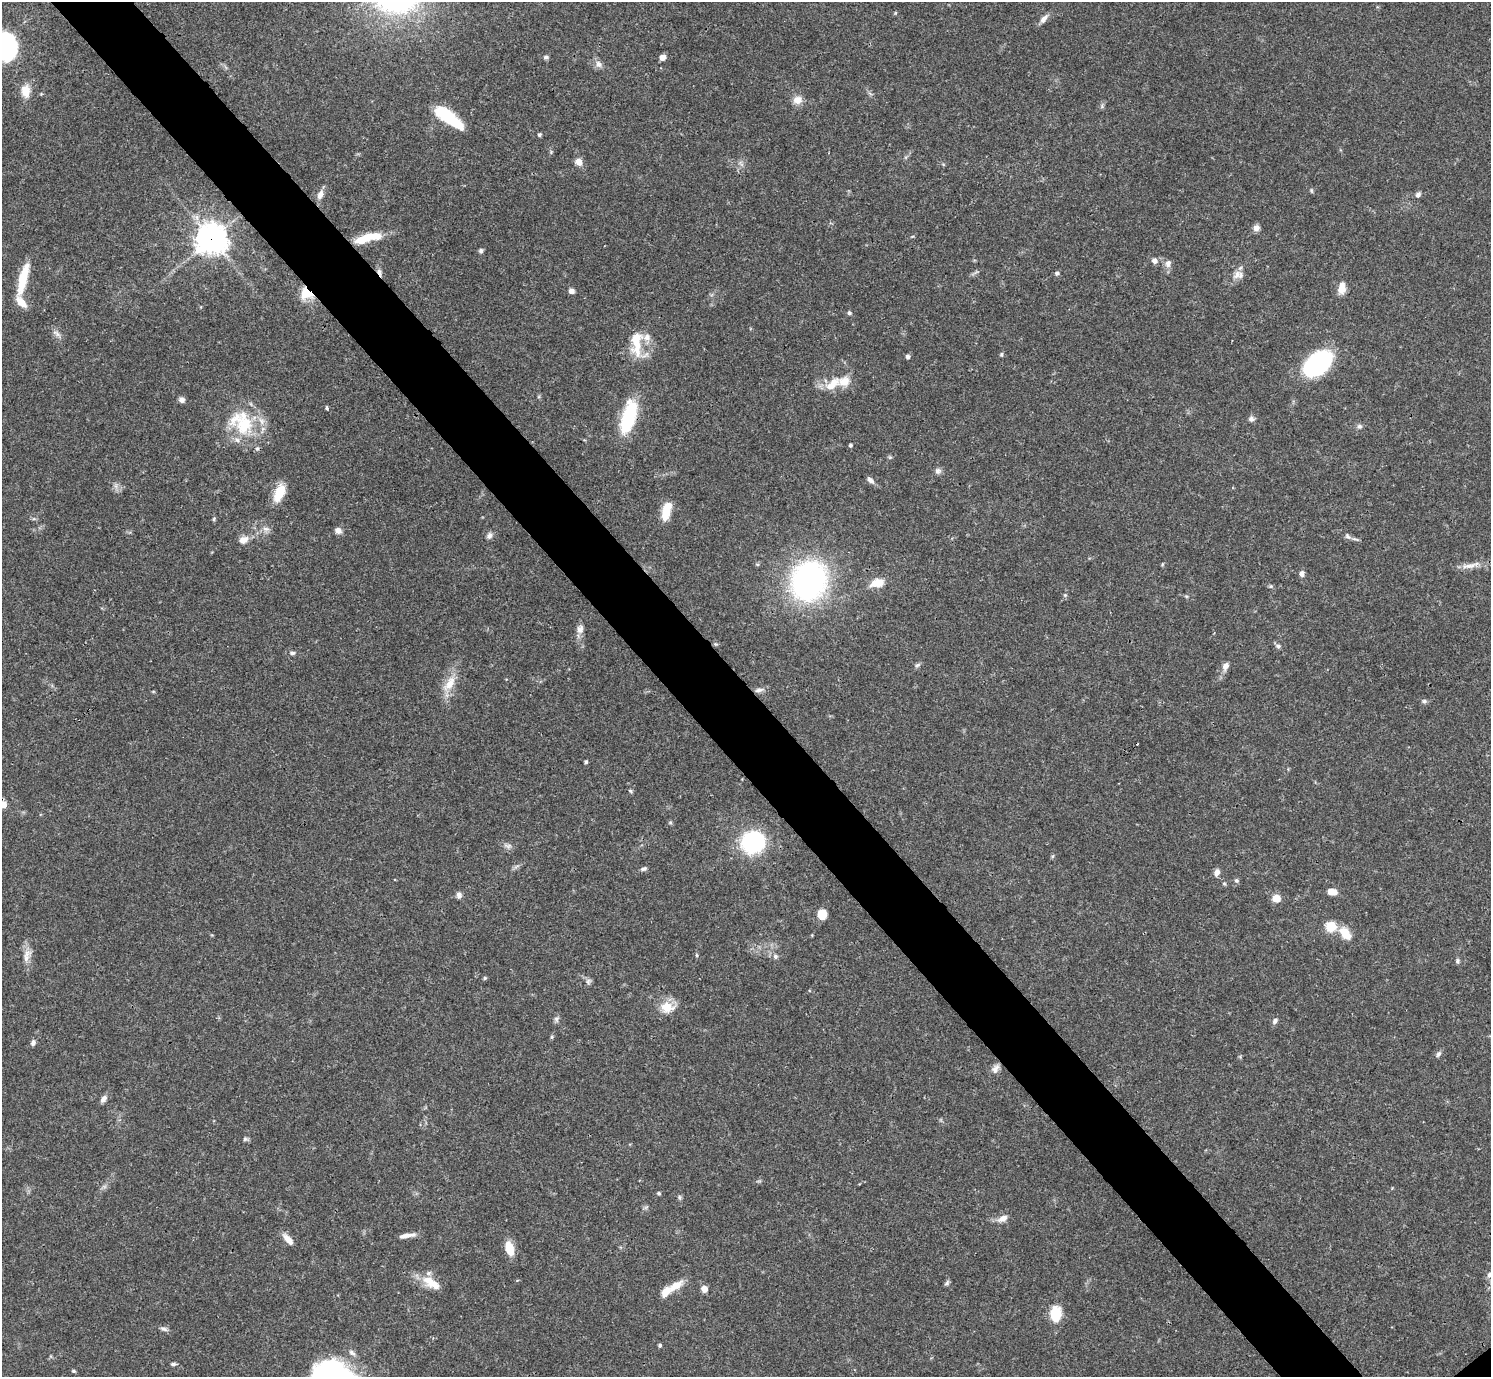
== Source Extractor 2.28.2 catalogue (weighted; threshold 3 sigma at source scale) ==
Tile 11 of 4 x 4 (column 3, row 3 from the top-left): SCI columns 2980-4468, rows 1534-2908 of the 5962 x 5959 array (HDU 1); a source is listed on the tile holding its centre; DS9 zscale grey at full resolution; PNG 1493 x 1379 px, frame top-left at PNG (2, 2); no overlay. Shown black and unused: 6% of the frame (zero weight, under 3 of 4 exposures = <1% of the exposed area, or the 3 px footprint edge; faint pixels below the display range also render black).
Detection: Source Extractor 2.28.2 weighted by HDU 2 'WHT'; one run over the whole footprint, this tile lists its part. Background 0.0412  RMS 0.0026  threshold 0.0119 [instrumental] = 3 sigma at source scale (4.5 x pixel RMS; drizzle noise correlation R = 1.50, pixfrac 1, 0.05/0.05 arcsec/px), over >= 5 px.
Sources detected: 127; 9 inside a brighter listed object's ellipse — not listed separately; the other 118 listed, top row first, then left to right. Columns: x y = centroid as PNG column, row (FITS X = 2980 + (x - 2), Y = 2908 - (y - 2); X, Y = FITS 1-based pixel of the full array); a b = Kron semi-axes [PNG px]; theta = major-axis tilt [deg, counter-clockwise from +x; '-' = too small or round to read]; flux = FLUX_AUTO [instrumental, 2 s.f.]
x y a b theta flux
1044 19 14 6 51 1.4
6 47 16 13 -80 60
546 57 8 5 2 0.53
662 57 6 5 - 1.5
599 64 10 8 -51 1.4
26 91 14 10 -86 3.6
797 100 11 9 6 2.4
449 118 31 10 -37 14
539 135 5 4 - 0.42
551 152 5 4 - 0.31
579 162 9 7 -48 2
741 164 12 3 -49 0.57
1311 190 7 3 -71 0.36
1418 194 7 6 - 0.83
320 195 13 7 69 1.7
1256 228 8 7 - 1.3
372 237 26 10 5 5.7
211 239 10 10 - 340
481 251 6 5 - 0.58
1154 261 7 6 - 1.1
1168 263 10 8 79 1.3
379 272 11 5 -74 1
1057 273 5 4 - 0.65
1237 275 15 9 49 2.1
23 279 38 9 76 7.8
1342 288 13 8 83 2.9
571 291 6 5 - 1.1
306 293 15 13 -33 5.7
849 313 5 5 - 0.53
57 333 14 6 -36 1.2
636 343 36 14 90 7.4
1001 354 6 4 89 0.38
908 357 4 4 - 0.87
1318 363 31 19 42 30
832 384 23 11 41 5
182 400 6 6 - 1.1
327 408 5 4 - 0.39
628 417 36 13 74 18
1251 419 8 7 - 0.82
242 423 40 29 -49 16
1359 426 7 6 - 0.74
850 445 4 4 - 0.53
890 457 6 4 43 0.35
938 471 9 8 - 0.92
871 480 11 6 -42 0.97
116 486 7 4 -72 0.75
279 493 20 10 67 5.9
666 509 19 9 76 5.3
214 519 6 4 -74 0.34
266 529 10 6 -3 1.1
338 530 8 7 - 1.3
489 535 9 7 62 0.91
1347 536 10 6 -54 0.83
243 540 12 9 22 2
1162 564 5 3 - 0.27
1470 565 30 6 11 2.5
1302 573 7 6 - 0.97
809 581 30 26 67 77
877 583 15 8 12 4.3
1271 586 6 4 44 0.35
1065 595 6 5 - 0.38
1186 596 6 4 -17 0.32
580 629 12 9 78 1.5
715 644 6 5 - 0.41
1278 646 6 5 - 0.65
292 653 7 5 -5 0.67
917 665 8 6 42 0.63
1225 666 11 7 64 1.4
450 684 23 11 56 4.3
759 690 12 6 13 1.3
1424 701 7 6 - 0.58
586 762 4 4 - 0.41
630 791 6 4 -24 0.39
3 804 5 5 - 4
670 823 6 4 0 0.34
753 842 16 14 31 39
508 846 12 6 -8 0.95
644 869 8 5 12 0.69
1217 872 9 6 63 1.3
1236 881 6 6 - 0.52
1332 892 10 6 -3 2.7
459 895 8 6 -85 1.1
1276 898 9 7 7 2.8
822 914 9 8 - 4
1331 926 11 11 - 4.8
1345 934 17 10 -49 4.3
697 955 5 3 - 0.29
27 956 21 8 74 2.5
775 956 7 6 - 0.76
1457 961 7 5 -88 0.5
485 978 5 4 - 0.39
588 981 8 7 - 0.75
667 1007 19 15 -5 4.2
556 1019 9 6 83 0.71
1275 1021 8 6 50 0.84
552 1037 5 4 - 0.34
33 1043 7 5 74 0.85
1438 1054 10 5 53 0.66
995 1069 12 8 55 1.4
104 1099 9 7 52 1.2
245 1139 7 5 1 0.53
659 1193 5 4 - 0.38
679 1197 7 4 -90 0.44
1003 1218 12 7 27 1.8
408 1235 21 5 4 1.8
288 1239 14 6 -48 2.4
509 1248 13 8 -73 5.2
1490 1275 10 7 28 1.3
431 1283 27 11 -35 5
947 1283 7 5 47 0.55
676 1286 21 9 32 3.7
704 1289 6 6 - 2
1055 1314 17 12 90 6.4
163 1329 11 6 -17 0.83
660 1345 4 4 - 0.46
173 1364 5 4 - 0.63
331 1366 37 15 4 15
73 1371 5 4 - 0.38
Overlapping masked pixels (flux is a lower limit): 4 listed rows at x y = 211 239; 379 272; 306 293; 628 417
Isophote crosses this tile's border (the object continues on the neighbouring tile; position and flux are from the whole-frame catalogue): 3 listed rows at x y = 6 47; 3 804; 1490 1275